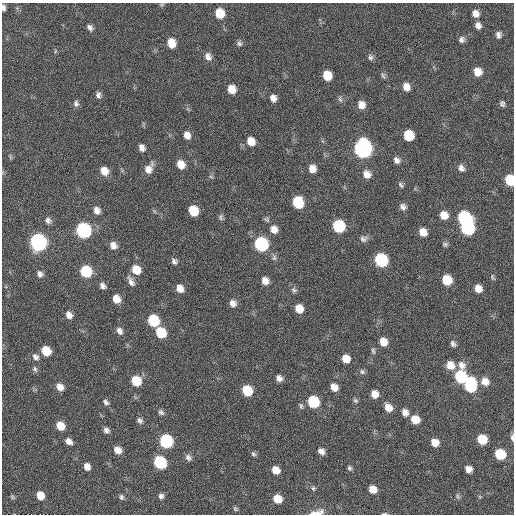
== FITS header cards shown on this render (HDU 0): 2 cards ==
NAXIS1  =                  512 / Axis length
NAXIS2  =                  512 / Axis length

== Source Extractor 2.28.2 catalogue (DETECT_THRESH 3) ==
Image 512 x 512 px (HDU 0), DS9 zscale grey, 1 PNG px = 1 image px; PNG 516 x 516 px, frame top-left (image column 1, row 512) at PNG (2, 3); no overlay
Background 23.4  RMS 5.5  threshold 16.6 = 3 sigma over >= 5 px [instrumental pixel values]
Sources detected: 135; all 135 listed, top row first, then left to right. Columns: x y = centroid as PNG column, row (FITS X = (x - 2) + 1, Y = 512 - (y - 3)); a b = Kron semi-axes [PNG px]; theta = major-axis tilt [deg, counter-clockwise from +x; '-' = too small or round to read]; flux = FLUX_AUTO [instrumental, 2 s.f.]
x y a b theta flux
162 4 7 4 -7 510
3 8 6 4 -82 1000
220 13 9 8 - 8400
475 13 9 8 - 2400
478 25 8 7 - 1800
90 27 8 6 -55 1300
498 35 8 6 -88 1300
462 40 8 7 - 1300
171 43 8 7 - 5700
239 43 8 7 - 1000
55 51 5 3 - 380
208 56 10 8 -61 2100
370 57 8 7 - 1100
477 72 8 7 - 4100
327 75 8 7 - 7000
383 76 10 4 -66 870
406 87 9 7 -62 3000
231 89 8 7 - 4800
98 95 8 6 -82 1200
273 98 9 7 -69 2200
340 99 9 5 -69 920
76 103 9 7 -87 1200
502 104 7 5 -79 960
361 105 8 8 - 3000
187 135 9 7 -70 2600
409 135 8 7 - 12000
251 141 9 8 - 4200
142 148 7 5 -71 1900
363 149 10 9 - 150000
396 160 9 7 -45 1700
181 164 8 7 - 4600
461 168 9 7 -65 1600
149 169 13 8 59 3200
312 169 8 7 - 3200
104 171 9 8 - 4200
367 174 10 9 - 2800
211 177 6 4 -19 450
510 180 8 6 -80 14000
401 185 9 5 -52 820
298 202 9 8 - 16000
403 207 8 7 - 1600
97 210 8 7 - 2200
193 211 8 7 - 9700
444 215 8 8 - 4000
221 217 9 5 -88 880
464 217 9 8 - 32000
267 219 8 6 -39 780
48 220 8 7 - 1400
339 226 8 8 - 25000
467 228 9 8 - 41000
274 229 9 8 - 2800
84 230 9 8 - 68000
423 232 8 7 - 3600
364 239 11 8 14 1500
38 242 9 8 - 120000
261 244 9 8 - 45000
445 244 7 6 - 800
113 245 8 7 - 2400
274 257 9 6 -80 1100
381 260 9 8 - 37000
174 261 8 7 - 1300
136 270 10 8 -54 5900
86 271 8 7 - 19000
40 274 9 7 -84 1500
492 277 7 5 -62 580
447 280 8 7 - 9800
131 281 14 7 -63 2000
265 281 8 7 - 2800
103 286 7 5 -50 1400
180 288 8 7 - 3200
478 288 8 7 - 3400
294 290 8 7 - 1100
116 299 8 7 - 4500
233 303 8 7 - 2100
299 309 7 7 - 4600
69 315 8 7 - 2300
153 320 8 7 - 20000
119 331 9 6 -60 1700
161 332 8 7 - 14000
383 342 8 7 - 4400
453 344 8 6 -54 1100
46 351 8 7 - 9300
373 351 9 5 -81 760
36 357 10 7 -51 1500
346 359 7 6 - 4400
450 365 9 8 - 4000
462 365 11 9 -67 2700
35 369 8 6 -64 930
362 372 7 6 - 860
461 377 8 8 - 27000
279 378 7 6 - 1800
136 381 8 7 - 9700
485 381 9 8 - 3400
470 385 11 8 -90 30000
60 387 8 7 - 3000
334 387 7 6 - 3400
247 390 8 7 - 14000
375 394 8 7 - 3400
355 400 7 6 - 710
106 402 8 6 -43 1100
313 402 8 7 - 21000
301 406 8 5 -75 750
388 408 9 7 -54 3400
161 412 9 7 -42 1000
405 412 7 6 - 2400
415 419 8 7 - 5400
140 420 8 6 -61 1200
60 426 8 7 - 5800
106 430 7 6 - 1400
512 437 8 4 -85 1000
482 439 7 7 - 9700
69 441 7 6 - 2200
166 441 8 7 - 41000
435 442 7 7 - 3900
118 450 8 7 - 3100
321 451 6 5 - 1900
253 454 7 6 - 780
500 454 8 7 - 14000
188 457 9 7 -57 1400
160 462 8 7 - 31000
87 466 7 6 - 2300
349 468 6 5 - 760
468 469 6 6 - 2500
276 470 7 6 - 3700
313 488 7 6 - 710
373 489 7 6 - 4100
40 496 7 6 - 5000
161 496 6 6 - 1100
458 496 7 5 -61 730
12 497 7 4 -37 580
121 497 7 5 -75 830
277 499 7 6 - 6200
235 509 6 5 - 560
317 513 18 6 10 3100
384 514 7 3 1 540
At the frame edge (FLAGS 8, measured only in part): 5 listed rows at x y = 3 8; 510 180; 512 437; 317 513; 384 514